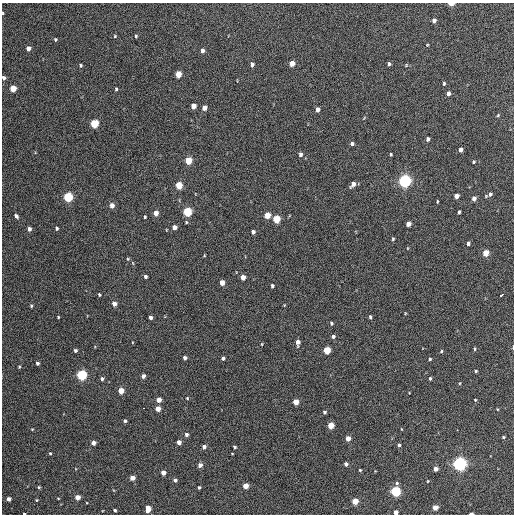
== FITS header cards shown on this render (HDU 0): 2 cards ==
NAXIS1  =                  512 / Axis length
NAXIS2  =                  512 / Axis length

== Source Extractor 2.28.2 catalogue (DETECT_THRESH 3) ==
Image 512 x 512 px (HDU 0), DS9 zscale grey, 1 PNG px = 1 image px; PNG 516 x 516 px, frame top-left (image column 1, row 512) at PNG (2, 3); no overlay
Background 444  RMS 20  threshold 61.5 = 3 sigma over >= 5 px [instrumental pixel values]
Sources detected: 136; all 136 listed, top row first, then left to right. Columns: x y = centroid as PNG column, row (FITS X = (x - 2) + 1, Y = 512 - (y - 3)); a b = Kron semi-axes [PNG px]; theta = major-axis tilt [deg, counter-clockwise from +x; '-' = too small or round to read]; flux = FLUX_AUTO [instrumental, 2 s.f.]
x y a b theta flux
451 4 5 2 - 7600
3 13 4 2 - 1000
434 20 4 4 - 5500
115 36 4 4 - 1300
136 36 4 3 - 1800
55 40 4 3 - 1600
427 45 4 3 - 1000
28 48 4 4 - 7000
202 51 5 4 - 4500
292 63 5 4 - 15000
252 64 4 4 - 4900
389 64 4 3 - 2800
81 65 4 3 - 1800
406 65 5 4 - 1300
178 74 5 4 - 23000
3 78 4 3 - 3900
444 83 4 3 - 1700
13 88 5 4 - 28000
116 89 4 3 - 1800
448 94 4 4 - 6300
193 106 5 4 - 13000
204 108 5 4 - 9800
317 109 5 4 - 5700
498 115 5 3 - 1400
94 124 5 4 - 68000
428 139 5 3 - 3300
352 144 4 4 - 2800
460 150 4 3 - 5500
300 154 5 4 - 3700
391 154 3 2 - 1600
188 160 5 4 - 38000
474 162 4 3 - 1300
405 181 5 5 - 390000
353 184 6 4 56 7800
179 185 5 4 - 40000
490 194 6 5 - 3800
456 196 4 4 - 9100
68 197 5 5 - 120000
474 198 5 4 - 7000
437 201 3 2 - 1300
112 205 5 4 - 8600
187 212 5 5 - 91000
459 212 4 3 - 2500
156 213 4 4 - 11000
267 215 5 4 - 24000
16 216 5 4 - 3800
145 217 3 3 - 1800
276 219 5 4 - 49000
408 224 4 4 - 8600
174 227 4 4 - 8600
57 228 4 3 - 2200
29 229 4 4 - 4700
253 232 4 4 - 4500
393 239 4 4 - 1500
468 243 4 3 - 3300
408 248 4 3 - 820
486 253 5 4 - 26000
128 259 5 3 - 1200
133 263 5 3 - 1200
145 277 4 3 - 2900
243 277 4 4 - 11000
222 283 4 4 - 13000
272 286 4 3 - 2700
99 295 3 3 - 1600
502 295 4 3 - 5700
114 304 4 4 - 11000
31 306 4 4 - 1600
405 313 4 3 - 1000
58 317 3 2 - 1300
150 317 4 3 - 4300
370 317 4 3 - 2100
331 323 4 3 - 1800
333 336 5 4 - 3100
298 342 5 4 - 8400
262 344 4 3 - 970
513 347 5 2 - 1300
475 349 4 3 - 1500
75 350 3 3 - 2200
327 350 5 4 - 45000
441 351 4 4 - 1400
185 358 4 4 - 5000
223 358 4 3 - 3200
430 359 4 3 - 2200
37 363 4 3 - 2900
19 367 4 3 - 1400
476 371 3 3 - 1900
81 375 5 5 - 160000
143 376 4 4 - 6200
430 378 4 3 - 2000
102 379 4 4 - 3100
460 383 4 3 - 1000
121 391 4 4 - 20000
187 398 3 3 - 1300
159 400 4 4 - 12000
475 400 4 3 - 1300
296 402 4 4 - 19000
144 408 2 2 - 2700
158 409 4 4 - 13000
324 412 3 3 - 2500
125 421 3 3 - 2400
331 426 4 4 - 27000
32 429 4 3 - 1100
401 429 4 2 - 830
186 434 4 4 - 3600
503 437 3 3 - 1700
348 438 4 4 - 12000
179 442 4 4 - 7400
93 443 4 4 - 6900
399 445 4 3 - 3100
204 447 4 4 - 4700
235 447 3 3 - 1900
50 453 4 3 - 1600
346 464 4 4 - 4400
459 464 5 5 - 470000
200 465 4 4 - 6900
435 469 4 4 - 8700
360 470 3 3 - 1300
163 473 4 4 - 11000
132 478 4 4 - 12000
175 480 4 4 - 3500
397 483 5 5 - 2100
245 486 4 4 - 20000
39 487 4 3 - 1600
199 487 3 3 - 2000
395 491 5 5 - 160000
77 497 4 4 - 15000
58 498 4 2 - 910
8 499 4 4 - 7100
36 500 3 3 - 1400
355 501 4 4 - 29000
435 507 4 4 - 17000
148 509 6 4 84 15000
115 510 3 3 - 2300
395 512 4 4 - 9500
24 513 3 2 - 1600
471 514 4 2 - 5100
At the frame edge (FLAGS 8, measured only in part): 7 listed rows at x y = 451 4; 3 13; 3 78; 513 347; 395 512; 24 513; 471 514